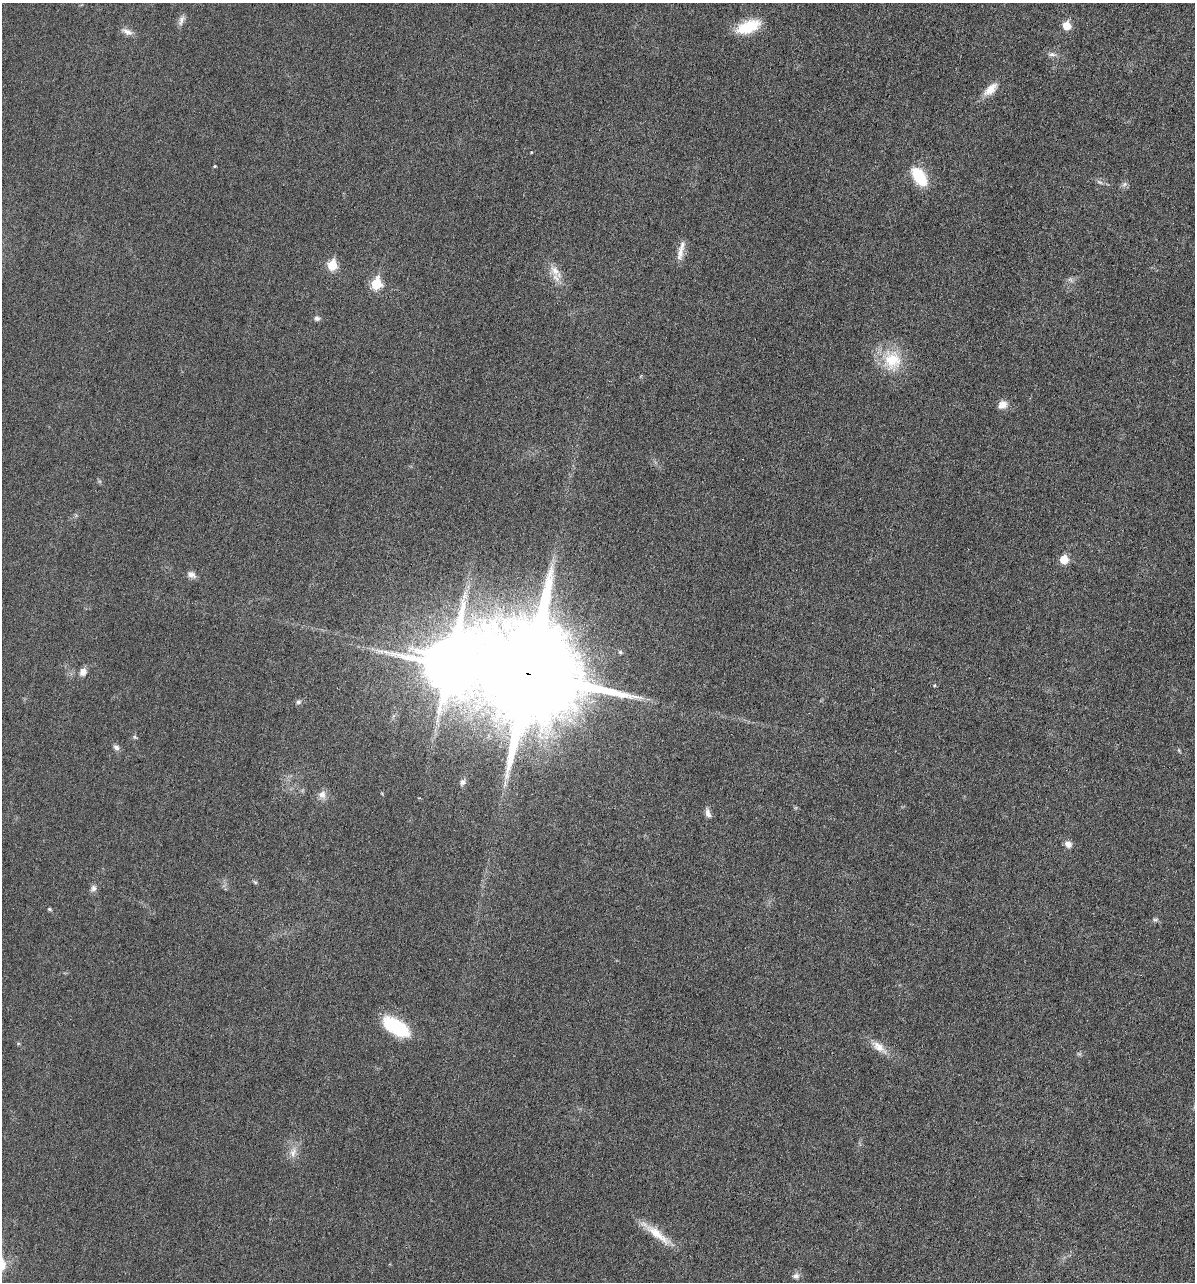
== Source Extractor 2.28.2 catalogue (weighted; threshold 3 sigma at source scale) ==
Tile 6 of 4 x 4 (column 2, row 2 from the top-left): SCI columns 1333-2525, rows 2607-3886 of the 5153 x 5187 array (HDU 1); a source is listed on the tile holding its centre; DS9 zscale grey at full resolution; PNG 1197 x 1284 px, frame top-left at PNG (2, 3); no overlay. Shown black and unused: <1% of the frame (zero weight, under 3 of 6 exposures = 1% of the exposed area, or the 3 px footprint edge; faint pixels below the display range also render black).
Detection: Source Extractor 2.28.2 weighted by HDU 2 'WHT'; one run over the whole footprint, this tile lists its part. Background 0.0305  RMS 0.0046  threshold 0.0186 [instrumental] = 3 sigma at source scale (4.09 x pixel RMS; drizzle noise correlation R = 1.36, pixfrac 0.8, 0.05/0.05 arcsec/px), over >= 5 px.
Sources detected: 47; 1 long thin detection or spike segment (spike, bleed or trail) — not listed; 1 inside a brighter listed object's ellipse — not listed separately; the other 45 listed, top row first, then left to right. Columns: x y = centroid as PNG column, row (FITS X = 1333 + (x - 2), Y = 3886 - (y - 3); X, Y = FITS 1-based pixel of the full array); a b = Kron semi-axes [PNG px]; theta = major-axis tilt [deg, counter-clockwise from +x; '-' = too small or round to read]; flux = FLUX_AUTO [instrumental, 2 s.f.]
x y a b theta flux
181 20 15 6 72 1.8
1067 26 6 6 - 8.2
748 27 29 13 21 13
127 32 16 7 -24 2.3
1052 54 11 6 -6 1.5
990 89 21 10 44 5.2
214 166 4 3 - 0.4
919 177 15 9 -56 22
1099 182 10 4 -26 1.1
1124 184 7 5 59 1.1
680 253 21 9 80 3.5
332 265 6 6 - 15
555 271 18 11 -44 4.7
1070 280 9 4 -45 0.9
376 284 7 6 - 22
317 318 7 7 - 1.2
892 360 30 25 -86 15
1002 404 11 9 32 3.1
1064 559 6 5 - 10
191 575 11 7 -31 1.9
380 651 16 4 -18 2.3
620 652 6 5 - 0.69
449 665 18 15 77 2500
83 672 9 7 62 2.7
529 674 29 26 -27 15000
935 685 4 3 - 0.35
298 702 7 6 - 0.99
135 737 7 5 -23 0.62
116 747 8 6 -30 1.3
1179 750 6 4 -60 0.49
462 782 9 6 69 1.3
505 783 11 3 86 1.1
322 794 12 10 76 2.7
708 813 13 6 -73 1.8
1068 844 8 7 - 2.4
255 882 7 4 -37 0.57
93 888 9 8 - 1.5
49 909 5 4 - 0.55
1155 920 9 4 0 0.75
396 1027 30 14 -31 22
18 1043 5 3 - 0.41
879 1047 25 9 -37 5.1
293 1152 15 8 66 3.1
656 1233 47 10 -38 8.8
796 1276 8 7 - 1.6
Overlapping masked pixels (flux is a lower limit): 1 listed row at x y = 529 674